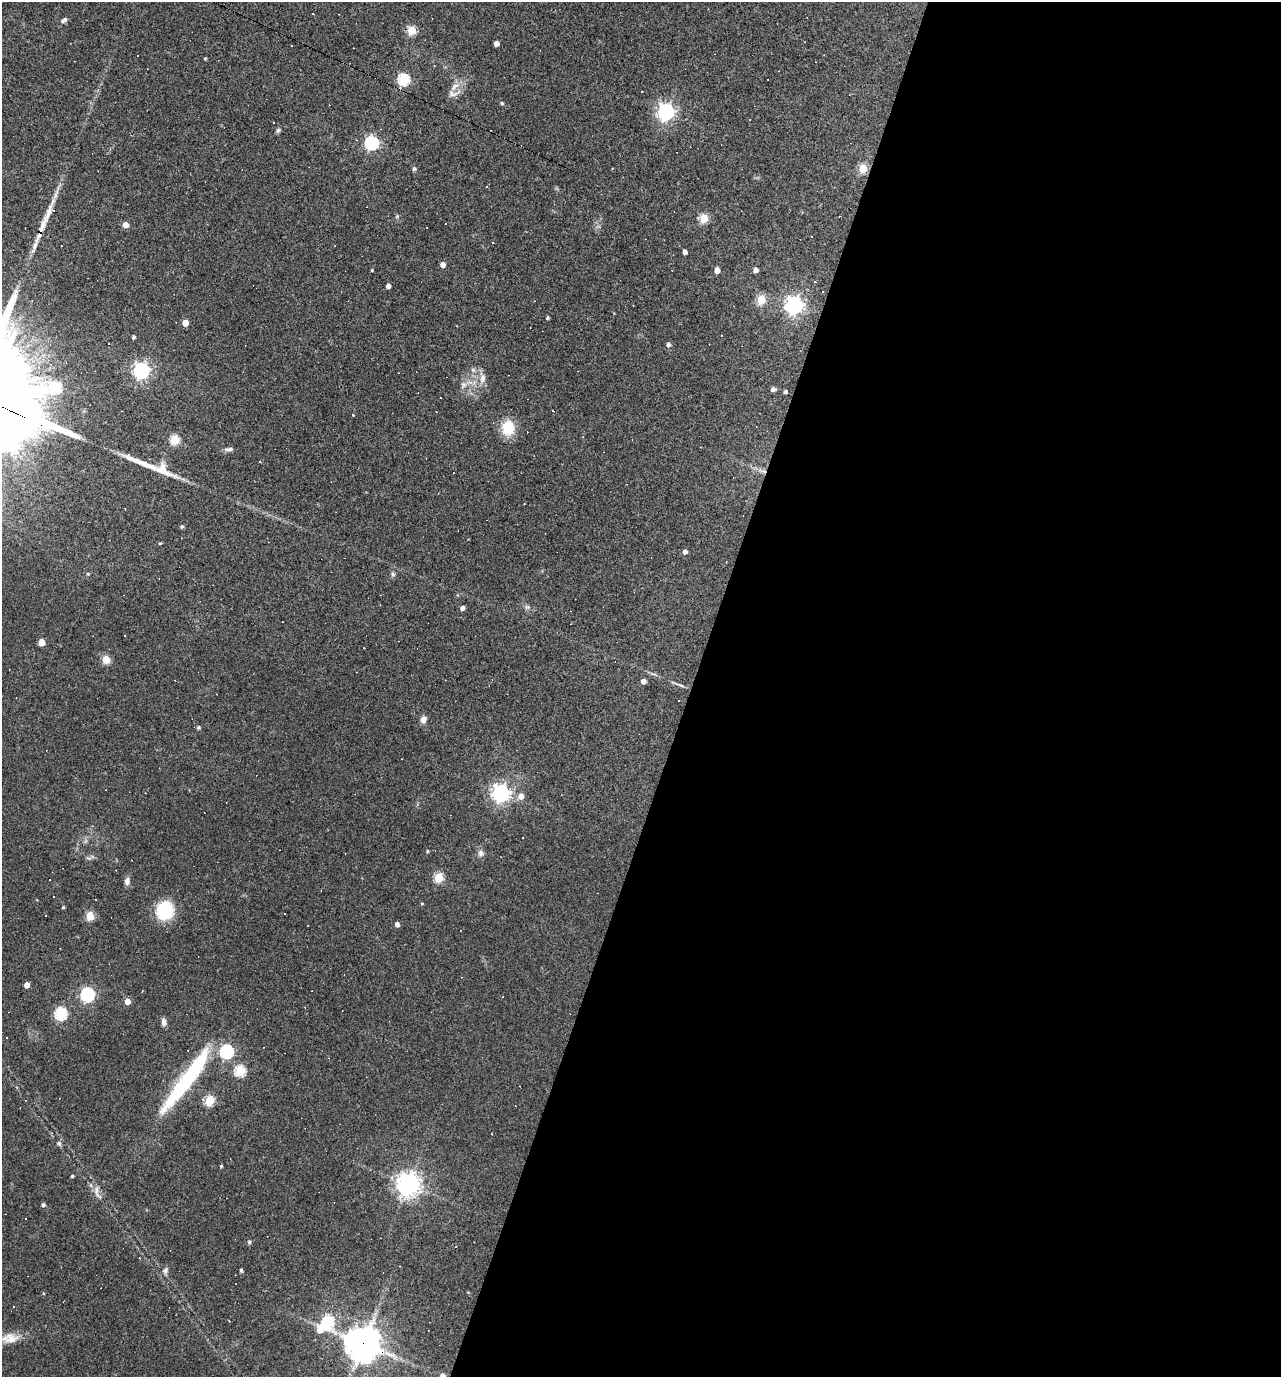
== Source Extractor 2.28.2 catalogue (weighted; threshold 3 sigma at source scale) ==
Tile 12 of 4 x 4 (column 4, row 3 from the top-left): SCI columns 3970-5248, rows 1376-2750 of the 5514 x 5499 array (HDU 1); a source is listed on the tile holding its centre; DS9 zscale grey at full resolution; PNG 1283 x 1379 px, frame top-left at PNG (2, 2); no overlay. Shown black and unused: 46% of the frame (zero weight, under 3 of 4 exposures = <1% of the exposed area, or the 3 px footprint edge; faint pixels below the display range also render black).
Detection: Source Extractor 2.28.2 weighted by HDU 2 'WHT'; one run over the whole footprint, this tile lists its part. Background 0.0693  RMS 0.0056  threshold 0.0251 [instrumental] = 3 sigma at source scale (4.5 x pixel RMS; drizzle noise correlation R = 1.50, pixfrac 1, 0.05/0.05 arcsec/px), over >= 5 px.
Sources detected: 132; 2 inside a brighter object's white glare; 38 cosmic-ray / hot-pixel residue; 1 long thin detection or spike segment (spike, bleed or trail) — not listed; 2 inside a brighter listed object's ellipse — not listed separately; the other 89 listed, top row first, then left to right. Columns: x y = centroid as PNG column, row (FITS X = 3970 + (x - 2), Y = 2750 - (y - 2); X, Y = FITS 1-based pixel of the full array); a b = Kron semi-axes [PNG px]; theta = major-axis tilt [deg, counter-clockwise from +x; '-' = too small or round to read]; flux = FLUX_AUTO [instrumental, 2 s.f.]
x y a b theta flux
64 20 10 5 35 1.5
412 30 5 5 - 28
496 43 4 4 - 3.5
205 58 3 3 - 0.65
434 65 3 2 - 0.4
404 79 6 5 - 60
455 86 16 7 36 4.1
502 103 4 4 - 0.87
666 112 7 6 - 210
278 130 6 5 - 1.1
372 143 6 6 - 100
414 168 5 4 - 1.2
863 168 5 5 - 23
47 216 63 10 66 15
397 216 6 4 47 0.71
704 218 5 5 - 27
126 225 4 4 - 6
685 252 4 4 - 2.6
443 264 4 4 - 3.7
372 270 3 3 - 0.52
717 270 5 4 - 5.5
756 270 4 4 - 2.8
815 282 3 3 - 1.4
388 286 4 4 - 2.6
761 300 5 5 - 28
794 305 7 6 - 250
548 318 3 3 - 0.82
185 323 5 4 - 8.2
134 337 4 3 - 1.2
668 344 5 4 - 1.7
141 370 6 6 - 190
473 370 6 6 - 1.5
482 378 17 8 -87 4.4
463 385 10 8 60 3
773 389 5 4 - 1.9
786 391 3 3 - 1.2
353 415 3 3 - 3.4
508 428 16 13 -88 16
175 440 5 5 - 31
230 449 8 5 3 1.6
182 527 5 5 - 0.92
685 551 4 4 - 2.4
393 574 7 5 -67 1.1
527 607 8 6 1 1.5
462 608 4 4 - 2.6
42 642 5 5 - 9.3
364 648 3 2 - 0.53
106 659 5 5 - 20
643 681 4 4 - 2.9
678 684 22 3 -20 1.9
423 719 9 7 75 2.9
199 727 4 4 - 1.1
501 793 7 6 - 270
521 796 6 6 - 4.1
93 826 4 3 - 0.41
427 851 4 4 - 0.73
481 853 9 9 - 2.3
89 858 9 3 -5 1
439 877 5 5 - 32
127 881 9 6 82 2.5
53 896 3 3 - 1.8
422 903 4 4 - 0.56
63 907 3 3 - 0.68
165 911 19 18 - 25
90 916 5 5 - 23
397 924 4 4 - 2.6
27 985 4 4 - 4
87 994 6 6 - 120
127 1001 5 4 - 5.8
61 1014 6 6 - 67
164 1022 9 6 -84 2.3
227 1051 6 6 - 95
240 1071 6 5 - 45
187 1080 85 14 52 62
209 1100 5 5 - 35
59 1144 7 4 -72 0.99
221 1166 3 3 - 0.72
72 1176 3 3 - 0.86
408 1184 8 7 - 510
97 1192 22 7 -73 4.1
43 1205 4 4 - 1.4
249 1242 6 5 - 0.97
140 1258 3 2 - 0.41
165 1270 8 6 60 1.8
241 1270 3 3 - 1.3
328 1322 8 6 -72 64
9 1338 30 14 3 11
363 1344 11 11 - 1100
443 1376 5 5 - 2.6
Overlapping masked pixels (flux is a lower limit): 1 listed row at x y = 363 1344
Isophote crosses this tile's border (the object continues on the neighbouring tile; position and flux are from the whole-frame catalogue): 2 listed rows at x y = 9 1338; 443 1376